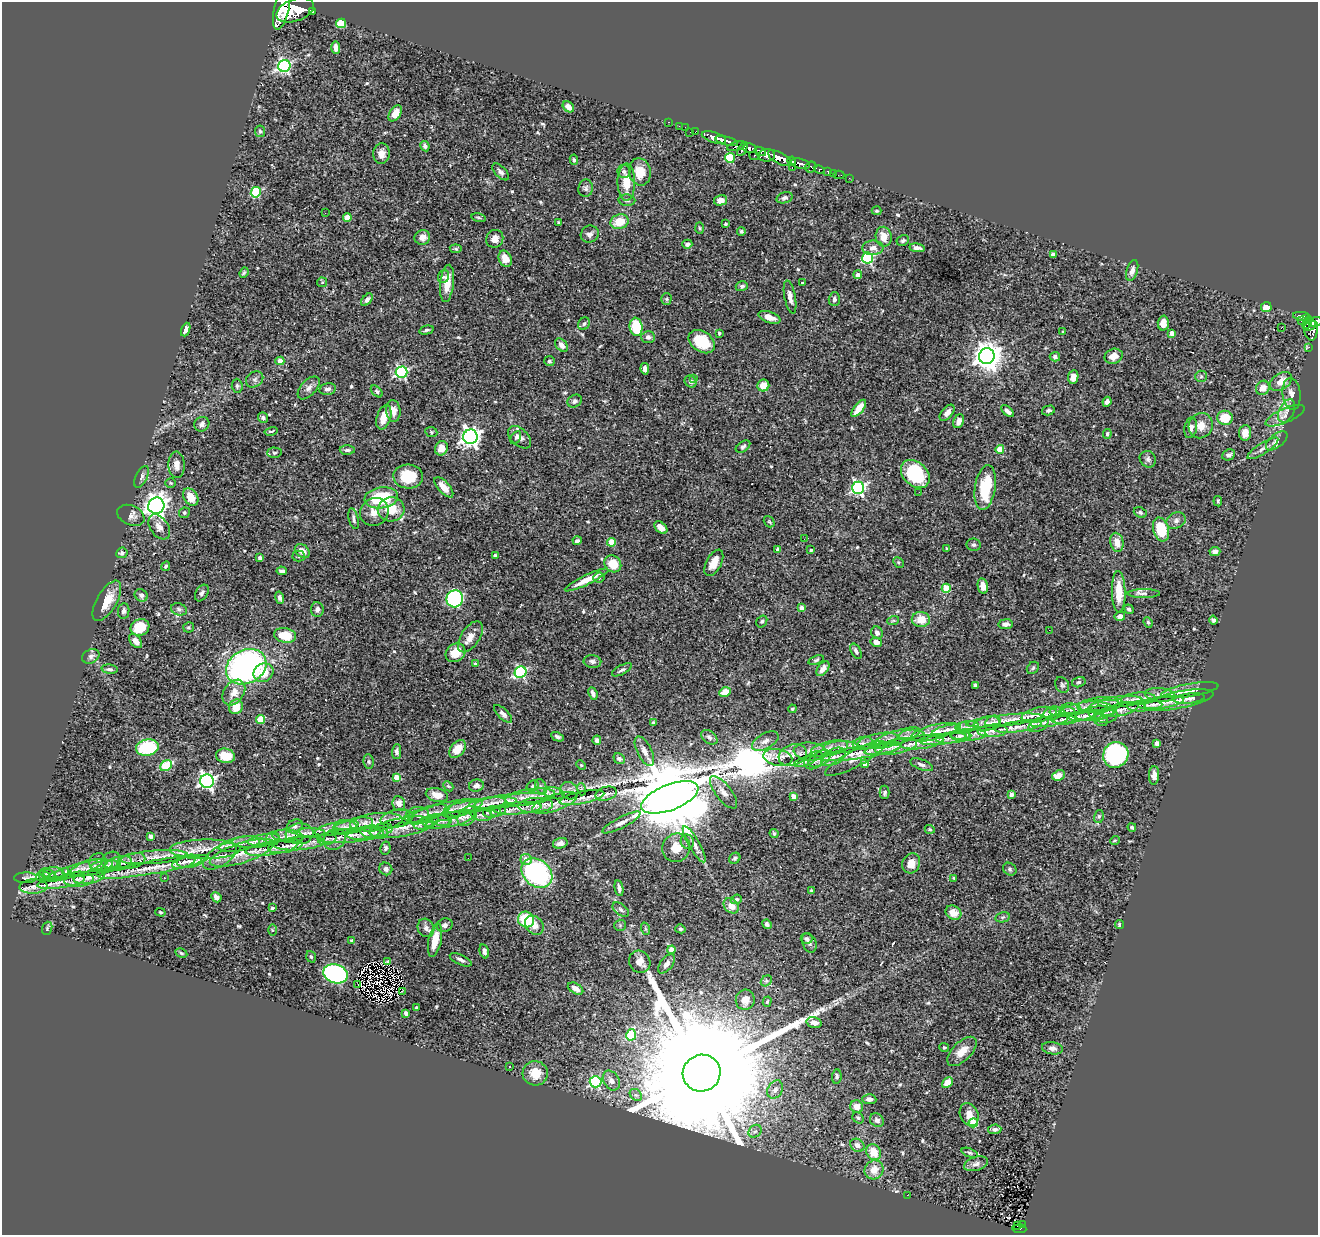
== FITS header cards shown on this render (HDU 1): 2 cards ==
NAXIS1  =                 1316
NAXIS2  =                 1233

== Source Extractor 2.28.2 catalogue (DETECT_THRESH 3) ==
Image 1316 x 1233 px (HDU 1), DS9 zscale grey, 1 PNG px = 1 image px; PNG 1320 x 1237 px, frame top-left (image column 1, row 1233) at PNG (2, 2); each listed source drawn as its Kron ellipse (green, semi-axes under 4 px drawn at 4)
Background 0.862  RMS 0.03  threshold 0.0895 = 3 sigma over >= 5 px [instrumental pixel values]
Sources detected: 575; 1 with non-positive FLUX_AUTO (blend fragments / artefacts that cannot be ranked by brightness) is neither listed nor drawn; of the other 574, the 500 brightest by FLUX_AUTO listed and drawn (74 fainter detections omitted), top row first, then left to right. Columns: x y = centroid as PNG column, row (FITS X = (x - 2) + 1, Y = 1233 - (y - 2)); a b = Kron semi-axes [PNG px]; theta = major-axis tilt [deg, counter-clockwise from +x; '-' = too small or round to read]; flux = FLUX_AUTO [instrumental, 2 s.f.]
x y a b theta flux
282 8 22 7 77 8800
295 10 19 11 19 8500
312 11 3 3 - 140
341 23 5 4 - 71
336 47 6 4 -89 9.5
284 66 6 6 - 340
568 107 6 4 -42 11
395 113 9 5 56 19
669 122 3 2 - 22
679 126 2 2 - 13
685 127 2 2 - 9.4
260 131 6 5 - 3.2
696 131 3 2 - 30
690 132 2 2 - 21
714 137 12 5 -18 2300
727 141 12 4 -15 1800
425 146 5 4 - 4.3
736 146 9 4 15 660
750 148 7 5 -11 850
742 149 7 3 59 720
760 151 6 4 -22 660
381 154 10 8 88 15
766 155 8 6 5 1600
754 156 5 4 - 210
730 158 5 5 - 110
780 158 13 5 -28 4000
574 160 5 3 - 2.8
792 161 4 3 - 700
800 164 10 5 -13 1800
811 167 6 5 - 390
792 168 3 2 - 33
819 170 5 3 - 200
624 171 6 6 - 5.4
501 172 10 5 -46 7.3
640 172 14 10 -78 33
828 172 4 3 - 72
833 173 2 2 - 9.7
839 175 5 2 - 17
849 178 2 2 - 9.2
626 182 18 9 89 36
586 188 8 7 - 5.5
256 192 5 5 - 110
785 198 8 5 18 5.6
627 200 8 5 -4 4.7
720 200 7 5 14 16
876 211 5 4 - 2.7
325 213 2 2 - 33
347 217 4 4 - 29
479 217 7 4 -10 3.3
620 222 9 7 17 39
559 223 4 3 - 2.6
726 224 3 3 - 3.2
700 228 6 4 -88 2.6
741 232 4 4 - 3.9
590 234 9 8 - 9.2
422 237 8 7 - 13
884 237 10 8 -80 20
495 239 9 8 - 17
903 240 6 5 - 3.9
687 244 5 4 - 5.6
873 248 10 7 1 13
917 248 8 4 -10 6.8
456 249 6 4 -7 3
1053 255 4 4 - 12
867 258 5 5 - 210
505 259 8 6 -66 24
1132 270 10 5 72 10
244 273 5 4 - 2.7
858 275 4 4 - 9.3
443 277 6 5 - 4.6
322 282 5 5 - 2.5
447 283 19 7 84 30
802 283 3 3 - 2.4
742 286 6 5 - 4.6
790 297 17 5 -79 12
666 299 5 5 - 3.1
834 299 7 5 89 5.5
367 300 7 4 50 6.1
1266 307 5 5 - 25
1302 316 9 3 -9 390
769 317 11 5 -20 15
1307 318 3 2 - 200
1301 321 2 2 - 9.8
1315 322 7 4 24 740
1163 323 7 5 87 13
1307 323 6 3 61 110
584 324 7 5 54 4.6
1310 326 7 3 24 460
636 327 9 6 -83 76
1281 328 2 2 - 520
186 330 7 4 68 7.7
426 330 7 4 13 3.2
1311 330 11 6 -84 560
1063 332 4 3 - 3.1
719 333 3 3 - 3.4
1172 333 4 4 - 15
648 337 7 6 - 6.8
702 342 14 10 -34 63
561 345 7 5 -52 11
1309 347 3 2 - 6.9
987 356 8 8 - 2400
1114 356 9 7 21 16
1055 357 5 5 - 5.8
280 361 4 4 - 23
549 361 5 5 - 4.3
645 369 6 4 -79 9.3
402 372 6 6 - 300
1201 376 6 5 - 3.8
1073 377 7 5 82 16
693 378 3 3 - 5.1
255 379 9 7 35 7
690 381 6 5 - 7.5
1281 381 12 8 35 21
237 386 7 5 -86 4.3
763 386 6 6 - 23
309 388 14 7 47 11
1263 388 7 6 - 18
327 389 8 5 12 6.7
377 391 7 4 -45 3.4
1291 394 16 9 -83 15
575 401 7 6 - 6.8
1107 402 5 4 - 6.2
859 408 10 4 51 25
1048 410 6 5 - 4.6
393 411 11 7 -85 15
1007 411 7 4 -41 7.2
1287 411 12 7 64 12
947 413 9 5 50 11
1285 416 21 7 24 14
384 417 12 7 72 22
263 418 5 5 - 5.5
1225 418 8 7 - 52
959 421 7 5 65 9.3
202 424 8 7 - 7.2
1201 426 13 11 60 22
1191 428 10 6 79 9.2
271 431 6 2 13 2.6
431 432 6 5 - 2.9
1245 433 8 6 85 17
1107 434 5 3 - 3.4
470 437 7 7 - 1000
516 437 7 4 61 3.9
519 437 13 8 -42 12
1277 441 13 6 39 9.6
743 447 8 5 34 4.5
441 448 7 6 - 21
1263 448 18 5 32 11
1000 449 4 4 - 45
347 450 7 4 -2 5.4
274 453 7 5 -1 4.1
1229 455 7 5 24 5.8
1148 459 9 7 -48 6.2
177 465 13 8 -86 13
915 474 16 11 -44 120
142 477 12 5 65 5.7
408 477 15 12 -4 55
171 483 5 4 - 2.6
444 487 12 5 -48 18
985 487 22 10 81 94
858 488 6 6 - 430
919 492 2 2 - 3.3
191 497 9 6 -58 29
381 498 17 10 9 110
1218 501 5 3 - 2.6
156 506 8 8 - 1300
391 509 13 12 - 40
374 512 15 13 39 21
1140 512 7 5 -22 4.3
184 513 5 5 - 3.7
131 515 14 9 -24 10
354 519 10 4 -76 5.8
1176 521 10 7 26 8.3
769 522 6 5 - 2.8
159 527 14 9 -55 14
661 528 7 5 -42 14
1161 529 12 7 -72 65
804 539 3 2 - 4.2
577 541 4 3 - 4.5
612 542 4 4 - 49
1117 542 9 6 -78 20
974 545 7 6 - 4.2
778 549 3 3 - 5.1
947 549 4 3 - 2.4
811 550 3 3 - 3.7
302 551 8 6 -42 15
1215 552 5 4 - 6
122 553 6 5 - 5.3
495 555 4 3 - 3.8
299 556 6 5 - 3.8
260 558 4 3 - 6
899 562 6 4 -46 2.9
714 563 14 7 62 24
613 564 9 8 - 35
166 566 5 4 - 3.4
282 571 5 3 - 5.4
599 578 6 5 - 2.9
587 580 24 5 26 27
983 586 8 5 -79 16
946 588 4 4 - 65
1119 592 21 7 -89 46
202 593 9 6 58 6
1144 594 16 4 0 8.3
141 595 7 6 - 7
280 598 6 4 -77 5.9
455 599 9 8 - 280
107 601 22 10 60 37
802 608 4 4 - 12
179 609 8 6 -19 5.1
317 609 7 6 - 7
1129 609 5 4 - 3.8
124 611 8 5 81 6.6
1120 616 5 4 - 9.3
921 620 9 7 -2 27
1213 620 4 4 - 5.3
762 621 6 5 - 3.7
893 621 6 3 19 2.4
1148 622 5 4 - 2.9
1005 624 7 5 7 8.7
140 627 9 8 - 50
189 627 5 5 - 2.8
1049 630 2 2 - 3.2
877 633 6 5 - 8.4
285 635 11 7 -10 51
470 637 17 9 56 18
136 641 8 5 -51 17
876 642 6 4 -11 11
856 651 8 4 -61 5.6
455 653 10 8 34 33
91 656 9 6 25 7.1
816 660 8 4 19 3.2
592 661 9 6 -9 6.5
476 664 4 4 - 4.5
246 667 21 16 28 560
1033 668 7 5 45 3.5
110 669 8 4 -6 5
823 669 8 5 51 9.6
622 670 11 4 28 5.1
521 672 6 5 - 280
263 673 10 9 - 37
1079 682 7 5 16 3.5
975 685 4 3 - 4.6
1062 685 8 6 -58 4.3
1190 690 29 6 10 20
725 692 6 4 27 29
234 693 14 10 56 20
593 693 6 4 -67 6.7
1160 695 15 6 -6 12
1189 698 16 5 6 7
1138 699 17 6 4 11
1179 700 35 8 11 28
1120 702 22 5 5 13
1161 703 23 5 8 15
1100 705 23 7 6 19
1145 706 18 5 3 12
236 707 7 6 - 28
1089 707 30 5 9 17
792 709 4 3 - 2.5
1072 709 10 5 -10 5.6
1121 710 18 6 15 13
1062 711 12 4 3 7
1107 712 7 4 19 5.1
1053 713 9 6 15 8.5
1095 713 20 6 8 14
1102 713 15 10 -13 18
503 714 11 5 -44 7
1039 715 18 7 12 15
1085 716 17 5 5 9.3
1075 717 22 5 11 12
261 719 4 4 - 58
1063 719 13 5 -4 7
1004 720 38 5 6 26
1101 720 7 5 -24 5.3
1049 721 19 5 9 12
653 723 4 3 - 3.6
993 723 8 6 37 4.6
987 724 13 7 15 9.4
1038 725 11 6 27 8.3
967 726 12 5 6 7
1018 727 23 5 8 16
946 730 15 4 13 8.1
993 731 15 6 3 11
934 732 24 7 14 24
912 735 13 5 3 10
968 735 18 5 2 12
960 736 9 5 2 4.8
557 737 6 4 -26 4.5
709 737 9 6 -38 6.2
895 738 26 6 19 18
953 738 18 5 7 12
943 739 23 5 8 17
597 740 5 4 - 5.7
765 741 15 7 29 13
878 741 20 7 11 16
922 742 22 6 8 19
863 743 10 6 15 8.8
1157 743 4 4 - 13
896 746 21 7 11 21
841 747 17 6 2 14
147 748 11 8 9 130
829 748 19 7 12 16
883 748 19 5 11 13
457 749 10 6 49 25
397 751 7 4 89 5.2
644 751 16 7 -63 12
810 752 16 9 -5 17
861 752 41 6 9 33
793 755 14 10 18 19
1116 755 13 12 - 280
225 756 9 7 -13 31
778 757 14 8 -11 15
833 757 13 7 27 13
619 759 6 5 - 5.5
819 759 12 7 29 11
855 759 34 8 28 27
814 760 11 8 36 10
369 762 7 5 -83 4
805 762 11 4 17 6.2
865 764 4 4 - 13
581 765 5 4 - 2.6
922 765 12 5 -21 7.1
166 766 6 5 - 91
1059 775 6 5 - 27
1154 775 9 5 88 12
396 777 4 4 - 22
207 781 7 6 - 570
448 786 6 4 -43 2.8
476 786 7 6 - 8.9
533 786 6 5 - 3.7
541 787 8 5 -61 5
581 789 6 4 -73 2.5
569 791 9 8 - 7.4
723 792 19 8 -52 16
885 792 7 5 89 5.1
554 793 10 5 -14 7.2
606 794 11 6 15 8.5
437 795 11 7 -13 21
1011 795 4 4 - 10
794 796 4 4 - 17
530 797 25 8 8 23
670 797 30 13 21 32000
582 798 23 6 12 15
508 801 39 6 6 28
554 803 24 8 19 20
399 804 7 6 - 15
490 804 16 5 11 11
480 805 36 6 8 27
535 805 18 7 5 16
462 808 14 7 19 14
518 808 24 6 4 17
445 811 38 8 13 36
498 811 8 4 18 4.5
492 812 9 5 9 5.6
425 814 24 6 18 16
481 815 11 6 -8 7.3
417 816 12 8 11 13
467 816 11 8 47 13
1099 816 6 5 - 3.1
397 818 16 8 10 17
451 819 25 7 13 22
442 820 9 6 -4 5.8
376 822 26 9 6 25
436 822 14 7 2 8.9
621 822 21 5 27 13
426 823 13 5 17 10
295 826 8 6 25 7.2
353 826 20 7 14 19
345 827 11 7 -1 8.3
401 827 32 9 10 32
1132 827 4 3 - 2.8
337 828 22 6 11 19
930 829 5 4 - 2.8
381 830 11 6 16 10
374 832 14 6 -6 10
310 833 15 4 0 9.9
364 833 17 6 7 10
299 834 14 10 5 16
774 834 5 3 - 2.5
350 835 33 7 5 25
151 836 4 4 - 6.1
288 836 16 6 -6 11
273 839 7 7 - 5.8
327 839 9 6 16 6
335 839 12 10 41 12
264 840 16 5 9 13
1115 840 5 3 - 2.4
250 842 18 6 -3 14
687 842 7 6 - 6.3
560 843 7 5 15 7.7
239 844 21 7 11 20
300 844 25 6 4 17
694 844 21 5 -60 13
285 846 17 6 10 12
271 848 26 6 9 22
385 848 6 5 - 4.8
676 848 14 13 - 28
205 849 35 9 1 39
242 853 33 10 18 37
220 856 19 9 33 23
154 857 33 6 5 24
468 858 2 2 - 3.4
735 858 6 5 - 3.9
526 859 6 5 - 21
111 860 9 8 - 8.3
131 861 14 7 15 10
189 861 12 6 6 11
98 862 9 8 - 8.7
184 862 12 5 20 10
911 863 10 8 65 21
118 864 14 7 17 8.5
106 865 15 5 6 7
154 867 56 6 10 44
92 868 21 7 12 17
386 869 6 6 - 7.2
1010 869 7 6 - 4.2
74 870 30 6 19 16
65 871 4 3 - 27
537 873 17 13 -39 290
54 874 10 6 -3 6.4
44 875 7 4 -19 3.7
48 875 9 5 -25 4.2
89 877 16 6 9 11
26 878 11 5 0 5.3
164 878 3 2 - 3
79 879 15 7 3 11
954 879 3 3 - 2.6
61 882 24 6 8 16
33 887 14 7 2 12
619 888 8 4 -79 7.2
811 891 3 3 - 4.3
216 897 5 4 - 9.5
736 899 6 4 23 3.8
731 906 8 6 -45 20
272 908 4 3 - 3.2
621 909 9 5 -38 5
160 912 5 3 - 2.5
953 913 8 6 -31 22
1003 917 7 5 12 4
526 920 8 7 - 84
767 924 5 4 - 5.6
445 925 8 6 19 7.3
534 925 10 8 -47 15
620 925 6 5 - 3.1
1120 925 4 3 - 8.5
47 928 7 5 71 3.2
426 928 9 8 - 9.2
646 929 6 4 -70 2.7
680 929 5 4 - 4.4
272 930 6 4 -89 2.5
806 939 6 5 - 3.7
435 940 17 6 78 34
352 941 4 3 - 4.7
809 943 10 6 -67 7.3
671 950 4 4 - 27
484 951 7 4 -75 7.2
181 953 6 3 -28 2.6
311 957 6 4 -71 3.4
461 960 12 5 -25 7.6
388 962 4 2 - 2.4
640 962 11 10 - 16
667 964 11 6 53 9.8
335 974 12 9 -17 440
766 981 6 4 44 3.5
358 985 3 2 - 2.7
576 989 8 5 -29 12
402 991 3 2 - 6.4
745 1000 10 9 - 16
767 1002 5 4 - 2.9
416 1008 3 3 - 3.4
406 1013 4 3 - 5.2
814 1022 7 5 -14 10
631 1035 6 5 - 98
944 1047 5 3 - 2.4
1052 1048 10 6 -8 7.8
962 1051 18 9 45 25
509 1067 3 3 - 4.7
535 1073 12 12 - 32
702 1073 19 18 - 170000
837 1077 7 4 84 4.3
611 1081 10 7 -57 15
595 1082 6 5 - 230
947 1082 6 4 42 23
775 1090 9 7 58 10
636 1095 7 5 -42 4.8
869 1099 7 5 -3 8.8
857 1106 6 6 - 17
969 1115 12 9 -64 18
858 1118 6 5 - 3.7
877 1120 7 6 - 7.5
973 1123 4 4 - 77
995 1129 7 5 7 6.3
755 1131 7 6 - 6.1
857 1145 7 6 - 11
874 1152 8 7 - 32
969 1153 8 4 -21 3.9
976 1164 12 7 17 8.8
874 1170 10 9 - 24
907 1195 2 2 - 6.8
1022 1224 2 2 - 9.1
1018 1226 4 2 - 19
1019 1229 7 3 -4 110
At the frame edge (FLAGS 8, measured only in part): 2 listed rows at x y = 282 8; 1315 322
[74 fainter detections neither listed nor drawn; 1 non-positive-flux detection neither listed nor drawn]